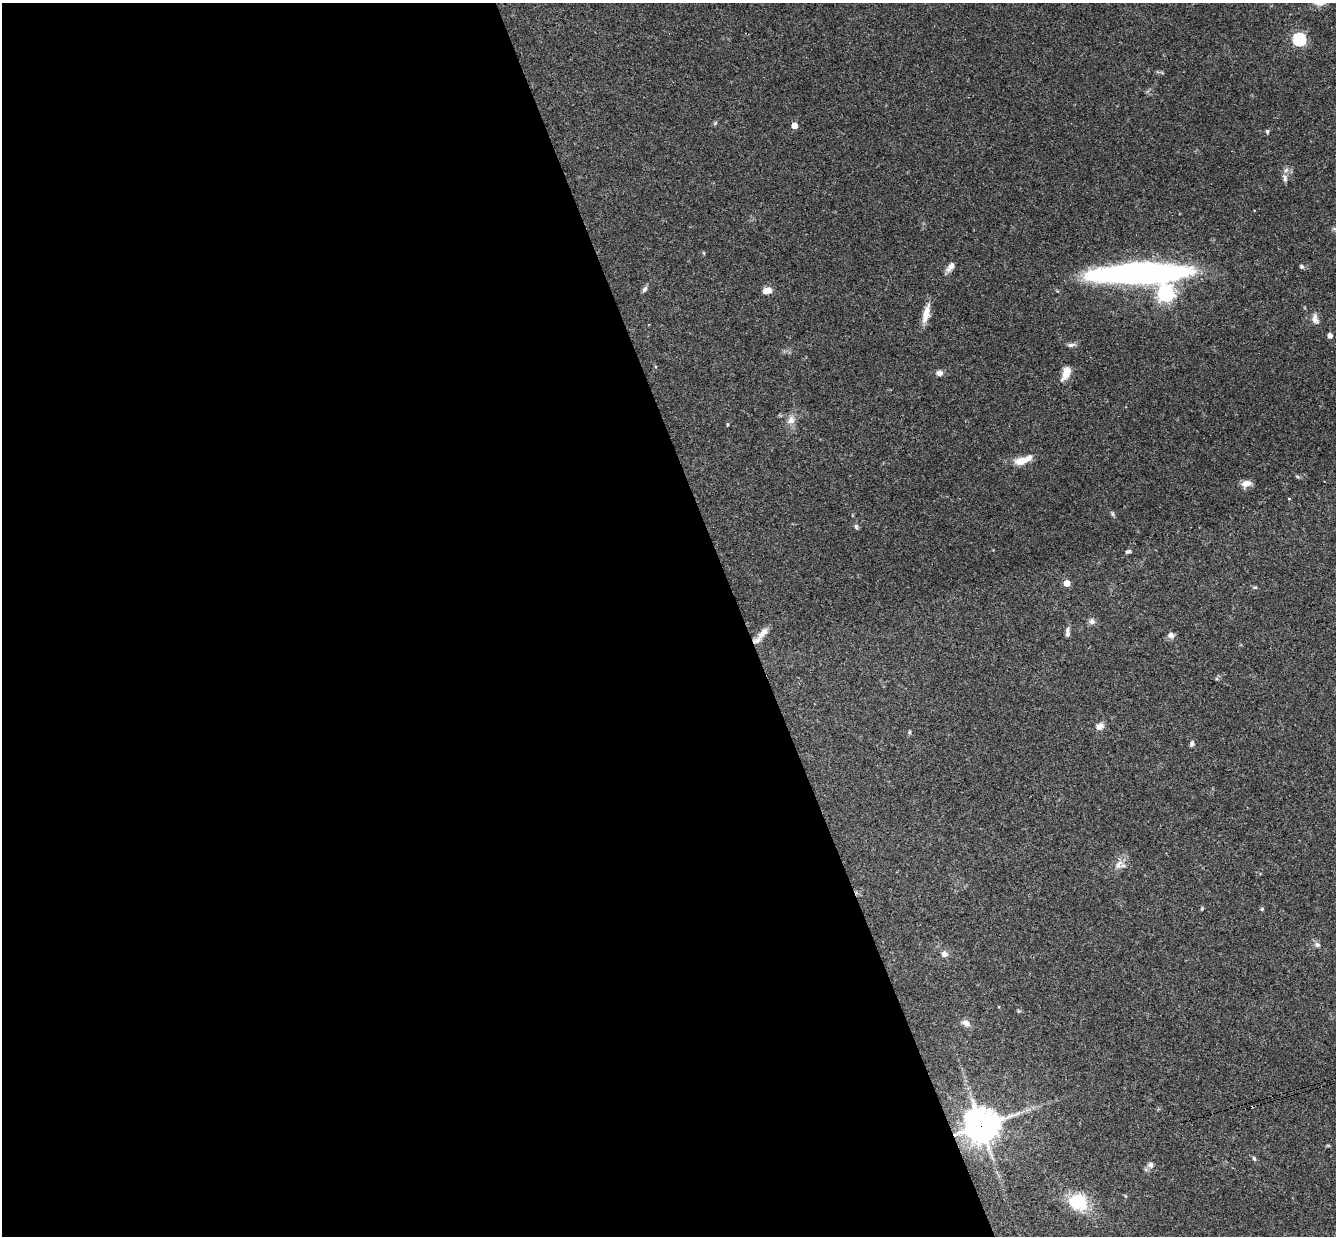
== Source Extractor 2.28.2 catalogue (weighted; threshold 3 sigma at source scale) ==
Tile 9 of 4 x 4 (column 1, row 3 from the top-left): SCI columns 59-1392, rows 1529-2762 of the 5448 x 5402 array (HDU 1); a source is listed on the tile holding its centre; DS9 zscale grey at full resolution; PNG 1338 x 1238 px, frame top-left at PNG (2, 3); no overlay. Shown black and unused: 56% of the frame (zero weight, under 3 of 4 exposures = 6% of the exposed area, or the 3 px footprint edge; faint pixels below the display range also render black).
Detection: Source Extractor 2.28.2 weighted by HDU 2 'WHT'; one run over the whole footprint, this tile lists its part. Background 0.0769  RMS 0.0033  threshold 0.0149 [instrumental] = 3 sigma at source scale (4.5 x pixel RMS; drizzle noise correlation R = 1.50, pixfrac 1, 0.05/0.05 arcsec/px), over >= 5 px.
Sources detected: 47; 1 inside a brighter listed object's ellipse — not listed separately; the other 46 listed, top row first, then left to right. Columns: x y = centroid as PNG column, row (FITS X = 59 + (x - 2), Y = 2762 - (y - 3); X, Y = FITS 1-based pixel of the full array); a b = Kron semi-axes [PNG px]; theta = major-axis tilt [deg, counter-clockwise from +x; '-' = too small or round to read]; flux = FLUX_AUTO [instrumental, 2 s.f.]
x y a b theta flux
1299 39 6 6 - 46
715 123 6 4 46 0.49
794 125 4 4 - 4.4
1267 131 6 5 - 0.47
1285 178 11 6 -82 1.3
704 253 5 3 - 0.29
1301 266 6 5 - 0.64
950 267 14 7 52 1.9
1140 273 87 17 2 130
645 289 8 5 57 0.9
767 290 10 6 13 2.8
1166 293 6 6 - 120
926 314 24 8 75 4
1315 319 14 8 -77 1.9
1330 335 4 4 - 1.6
1071 345 11 5 9 1
939 373 7 6 - 1.4
1066 373 18 8 68 3.5
791 420 12 10 68 2.4
727 425 5 3 - 0.3
1021 461 19 9 12 4.3
1246 483 9 7 15 3
1289 499 3 2 - 0.45
1112 514 7 4 -71 0.57
856 526 7 5 -73 0.67
1128 551 8 4 21 0.63
1067 583 4 4 - 4.8
1255 587 7 3 -8 0.44
1092 621 7 7 - 1.3
1067 630 10 6 75 1.2
763 633 20 8 50 3
1171 635 8 7 - 1.4
1217 679 6 4 -17 0.4
1100 726 10 8 32 1.9
909 732 5 4 - 0.43
1192 744 6 5 - 0.93
1119 864 14 9 52 2.6
1202 909 5 4 - 0.35
1262 909 5 4 - 0.39
1317 945 7 6 - 0.97
944 954 7 7 - 1.6
966 1023 12 8 -33 1.7
981 1126 11 11 - 630
1254 1158 6 4 -71 0.59
1150 1165 8 7 - 1.2
1078 1202 22 18 -24 13
Overlapping masked pixels (flux is a lower limit): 1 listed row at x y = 981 1126